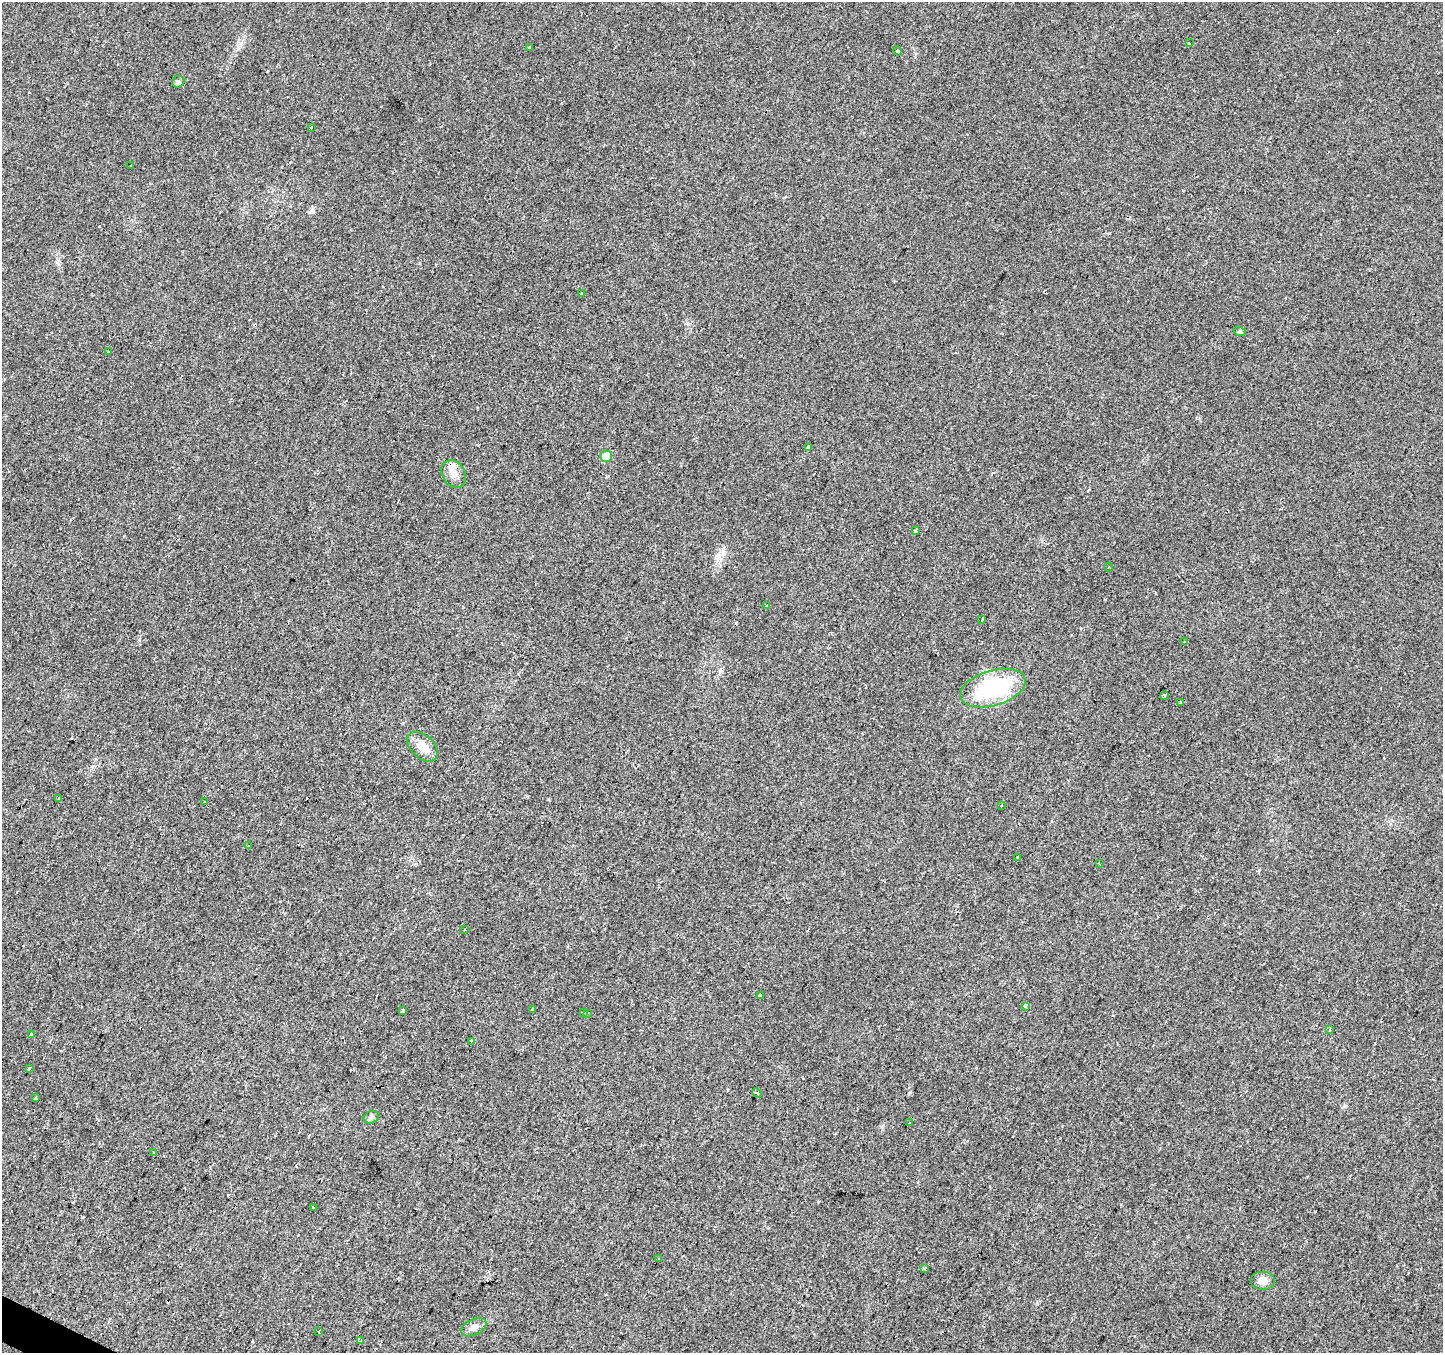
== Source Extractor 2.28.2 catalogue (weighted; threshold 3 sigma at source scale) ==
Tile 7 of 4 x 4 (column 3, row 2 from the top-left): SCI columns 2881-4321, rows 2901-4251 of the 5769 x 5864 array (HDU 1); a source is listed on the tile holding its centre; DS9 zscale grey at full resolution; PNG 1445 x 1355 px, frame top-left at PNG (2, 2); each listed source drawn as its Kron ellipse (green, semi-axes under 4 px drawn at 4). Shown black and unused: <1% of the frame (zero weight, under 2 of 3 exposures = <1% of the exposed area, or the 3 px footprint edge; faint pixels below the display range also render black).
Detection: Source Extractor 2.28.2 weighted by HDU 2 'WHT'; one run over the whole footprint, this tile lists its part. Background 0.0299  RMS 0.0062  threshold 0.0278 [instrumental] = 3 sigma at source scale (4.5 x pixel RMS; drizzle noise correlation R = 1.50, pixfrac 1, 0.0396/0.0396 arcsec/px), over >= 5 px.
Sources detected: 78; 27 cosmic-ray / hot-pixel residue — neither listed nor drawn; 1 inside a brighter listed object's ellipse — not listed separately; the other 50 listed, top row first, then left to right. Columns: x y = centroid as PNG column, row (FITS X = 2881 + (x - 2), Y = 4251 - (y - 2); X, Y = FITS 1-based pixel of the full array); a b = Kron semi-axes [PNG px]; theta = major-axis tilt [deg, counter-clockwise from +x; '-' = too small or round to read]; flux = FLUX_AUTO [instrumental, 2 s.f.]
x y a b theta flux
1189 43 3 3 - 5.2
530 47 3 3 - 0.75
898 51 4 3 - 0.6
178 82 6 5 - 1.3
311 127 3 3 - 2.8
131 166 3 3 - 0.83
582 293 3 3 - 3.1
1240 332 6 4 -19 0.94
109 351 3 2 - 0.48
809 448 3 3 - 6.4
606 456 6 5 - 12
454 474 14 11 -60 5.4
916 531 3 3 - 1.4
1109 567 4 3 - 0.52
767 606 3 3 - 3.8
982 619 3 3 - 1.6
1185 642 3 2 - 0.68
993 688 33 17 16 56
1164 695 3 3 - 1.9
1181 702 3 3 - 0.83
423 747 18 11 -43 7.3
59 799 3 3 - 9.4
204 802 3 2 - 0.81
1002 805 2 2 - 0.56
248 846 3 2 - 0.96
1018 857 3 3 - 6.3
1099 864 3 2 - 0.48
464 929 3 2 - 0.92
760 996 3 3 - 4
1025 1006 4 3 - 10
403 1010 3 3 - 2.4
532 1010 3 3 - 3.3
584 1013 3 3 - 2.8
588 1013 4 3 - 9.4
1329 1030 4 2 - 0.49
32 1035 3 3 - 28
471 1041 3 3 - 4.3
29 1069 3 3 - 4.7
757 1093 5 3 - 0.75
36 1098 4 3 - 1.5
371 1117 8 6 22 1.5
909 1123 3 3 - 1.9
154 1153 3 3 - 2.8
314 1208 3 3 - 3.4
659 1259 3 2 - 0.65
924 1269 3 3 - 1.2
1262 1280 12 9 0 4.2
474 1327 13 8 24 3.4
319 1332 3 3 - 1.1
360 1341 4 3 - 0.98
Unlisted compact peaks at least as high as the median listed source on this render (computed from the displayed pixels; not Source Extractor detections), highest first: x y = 910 1092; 723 552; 881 1127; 313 211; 1344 1106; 82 1217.